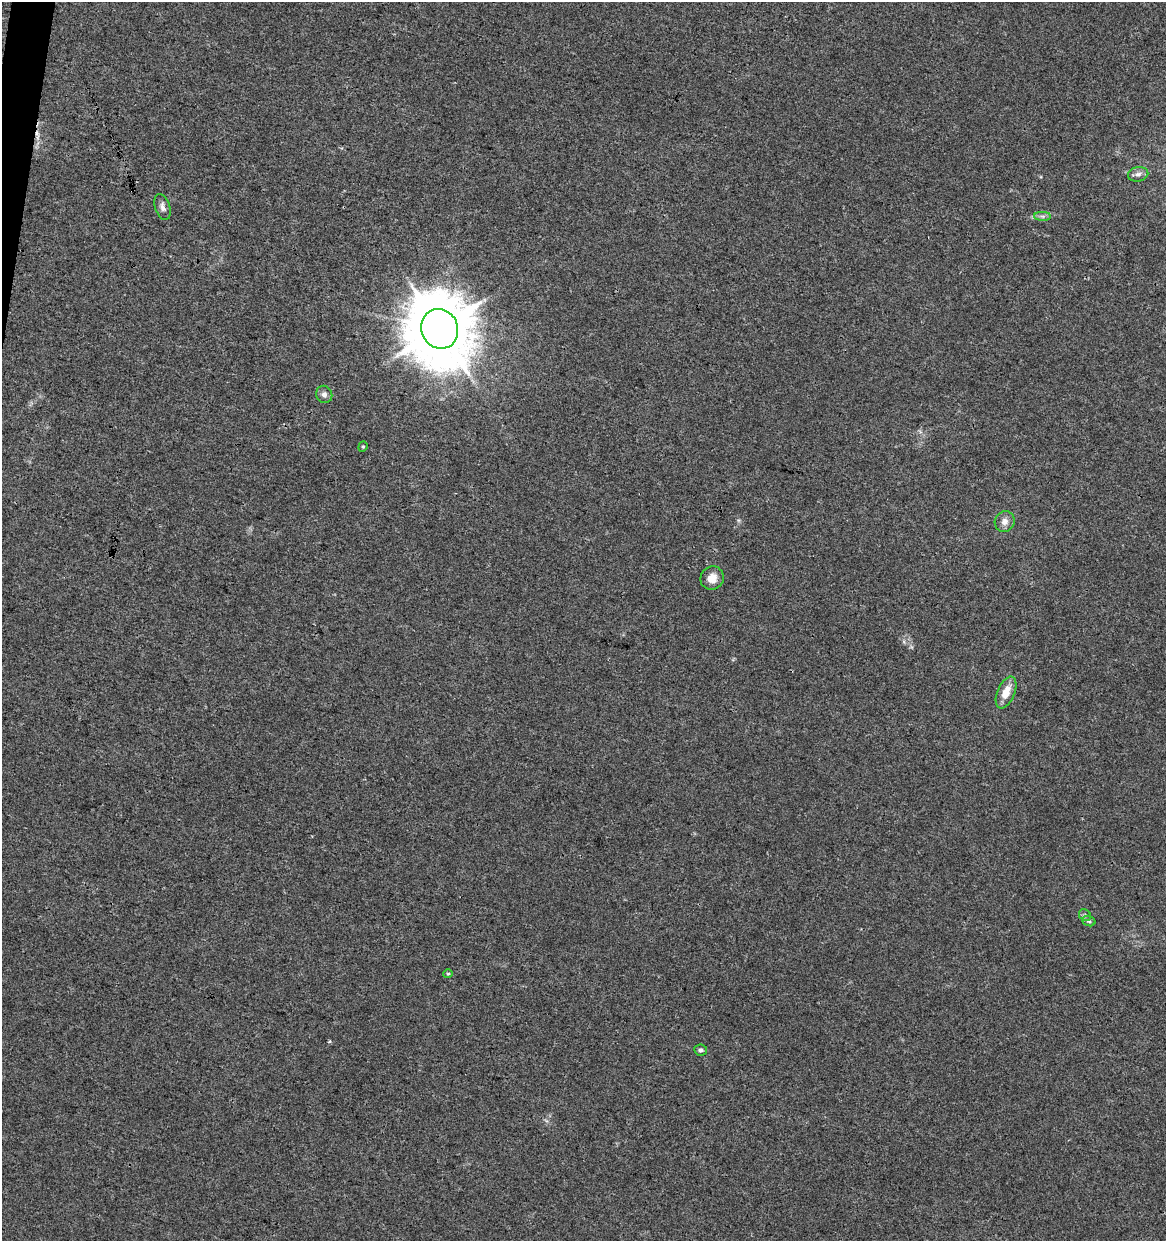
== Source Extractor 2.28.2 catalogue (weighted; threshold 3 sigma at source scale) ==
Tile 11 of 4 x 4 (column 3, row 3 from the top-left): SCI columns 2549-3712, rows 1245-2483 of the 5159 x 4962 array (HDU 1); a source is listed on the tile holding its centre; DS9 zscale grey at full resolution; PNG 1168 x 1243 px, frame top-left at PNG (2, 2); each listed source drawn as its Kron ellipse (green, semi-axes under 4 px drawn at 4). Shown black and unused: <1% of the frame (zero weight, under 3 of 4 exposures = <1% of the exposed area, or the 3 px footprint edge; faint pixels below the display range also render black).
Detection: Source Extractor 2.28.2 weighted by HDU 2 'WHT'; one run over the whole footprint, this tile lists its part. Background 0.00577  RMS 0.0027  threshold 0.0121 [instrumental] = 3 sigma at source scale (4.5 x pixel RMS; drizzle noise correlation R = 1.50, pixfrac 1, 0.0396/0.0396 arcsec/px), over >= 5 px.
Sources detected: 14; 1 cosmic-ray / hot-pixel residue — neither listed nor drawn; the other 13 listed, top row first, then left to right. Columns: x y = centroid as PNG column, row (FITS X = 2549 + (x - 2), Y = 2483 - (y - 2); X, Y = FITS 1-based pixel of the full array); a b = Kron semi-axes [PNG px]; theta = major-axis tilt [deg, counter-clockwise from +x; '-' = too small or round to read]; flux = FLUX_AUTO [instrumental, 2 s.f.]
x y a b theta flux
1138 174 10 7 10 1.2
162 207 13 7 -71 1.3
1042 216 8 4 -1 0.73
440 329 20 18 -66 2000
324 394 9 8 - 1.2
363 447 5 4 - 0.38
1005 522 10 10 - 1.8
712 578 12 11 - 2.8
1006 692 17 8 67 4.3
1085 915 6 5 - 0.52
1089 921 7 5 -18 0.54
448 974 5 4 - 0.35
701 1050 6 5 - 0.72